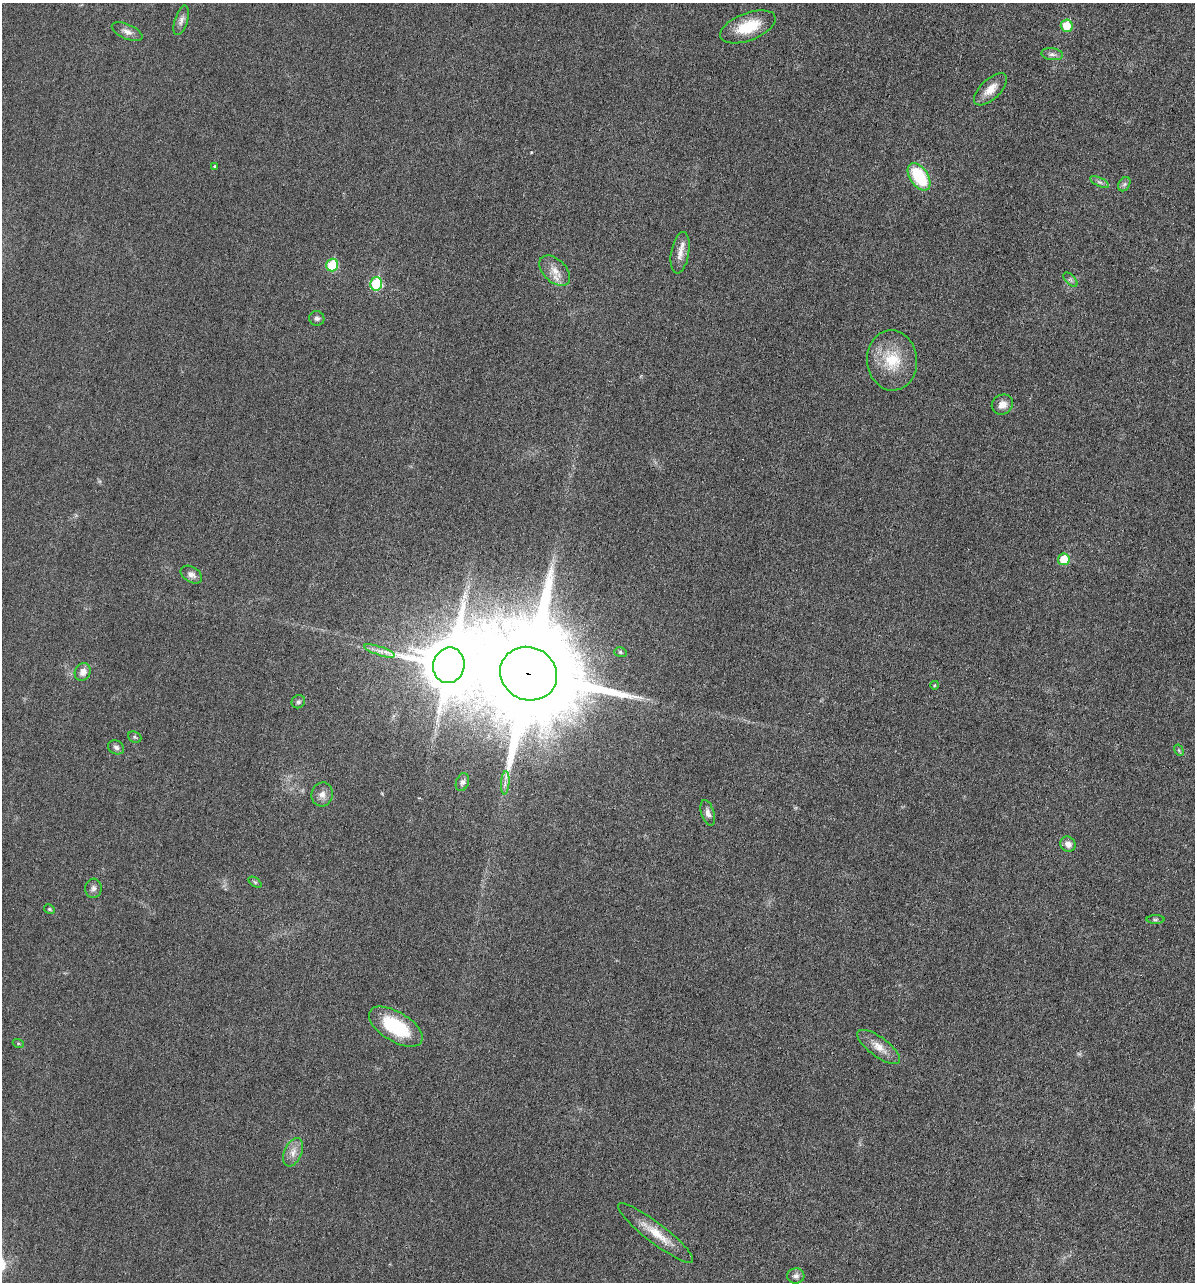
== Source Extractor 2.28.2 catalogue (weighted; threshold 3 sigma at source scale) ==
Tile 6 of 4 x 4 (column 2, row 2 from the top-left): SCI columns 1333-2525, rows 2607-3886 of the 5153 x 5187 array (HDU 1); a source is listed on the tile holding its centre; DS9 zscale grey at full resolution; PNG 1197 x 1284 px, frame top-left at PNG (2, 3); each listed source drawn as its Kron ellipse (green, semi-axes under 4 px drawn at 4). Shown black and unused: <1% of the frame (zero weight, under 3 of 6 exposures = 1% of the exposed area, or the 3 px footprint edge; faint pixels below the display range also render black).
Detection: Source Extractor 2.28.2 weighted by HDU 2 'WHT'; one run over the whole footprint, this tile lists its part. Background 0.0305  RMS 0.0046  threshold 0.0186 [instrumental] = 3 sigma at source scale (4.09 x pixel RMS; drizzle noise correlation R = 1.36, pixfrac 0.8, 0.05/0.05 arcsec/px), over >= 5 px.
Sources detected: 47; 1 long thin detection or spike segment (spike, bleed or trail) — neither listed nor drawn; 1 inside a brighter listed object's ellipse — not listed separately; the other 45 listed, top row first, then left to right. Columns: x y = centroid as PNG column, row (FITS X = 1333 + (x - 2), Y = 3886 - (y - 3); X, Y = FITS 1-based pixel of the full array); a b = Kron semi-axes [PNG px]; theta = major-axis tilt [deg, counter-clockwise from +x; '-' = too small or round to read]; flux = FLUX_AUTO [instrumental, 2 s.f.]
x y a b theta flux
181 20 15 6 72 1.8
1067 26 6 6 - 8.2
748 27 29 13 21 13
127 32 16 7 -24 2.3
1052 54 11 6 -6 1.5
990 89 21 10 44 5.2
214 166 4 3 - 0.4
919 177 15 9 -56 22
1099 182 10 4 -26 1.1
1124 184 7 5 59 1.1
680 253 21 9 80 3.5
332 265 6 6 - 15
555 271 18 11 -44 4.7
1070 280 9 4 -45 0.9
376 284 7 6 - 22
317 318 7 7 - 1.2
892 360 30 25 -86 15
1002 404 11 9 32 3.1
1064 559 6 5 - 10
191 575 11 7 -31 1.9
380 651 16 4 -18 2.3
620 652 6 5 - 0.69
449 665 18 15 77 2500
83 672 9 7 62 2.7
529 674 29 26 -27 15000
935 685 4 3 - 0.35
298 702 7 6 - 0.99
135 737 7 5 -23 0.62
116 747 8 6 -30 1.3
1179 750 6 4 -60 0.49
462 782 9 6 69 1.3
505 783 11 3 86 1.1
322 794 12 10 76 2.7
708 813 13 6 -73 1.8
1068 844 8 7 - 2.4
255 882 7 4 -37 0.57
93 888 9 8 - 1.5
49 909 5 4 - 0.55
1155 920 9 4 0 0.75
396 1027 30 14 -31 22
18 1043 5 3 - 0.41
879 1047 25 9 -37 5.1
293 1152 15 8 66 3.1
656 1233 47 10 -38 8.8
796 1276 8 7 - 1.6
Overlapping masked pixels (flux is a lower limit): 1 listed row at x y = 529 674